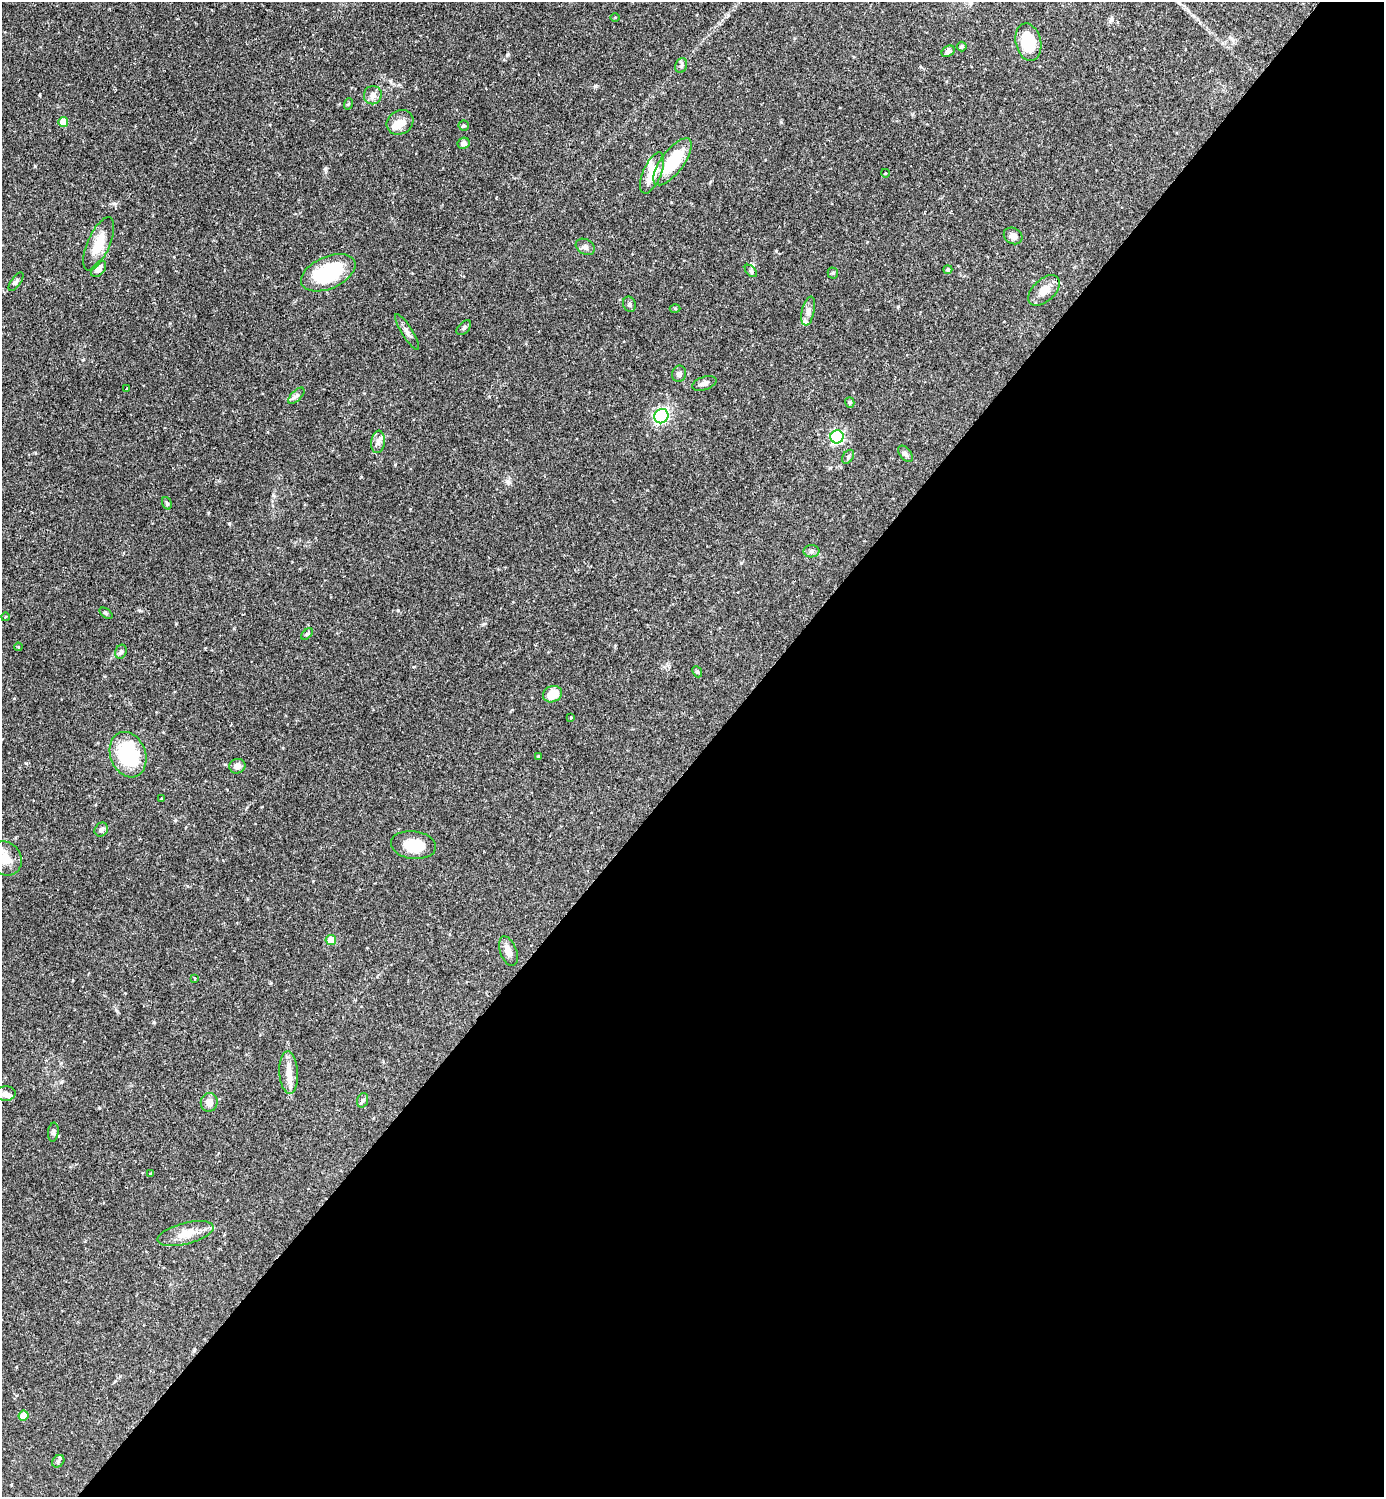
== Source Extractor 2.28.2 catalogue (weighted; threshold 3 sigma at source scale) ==
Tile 12 of 4 x 4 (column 4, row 3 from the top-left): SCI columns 4304-5685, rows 1497-2991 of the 5983 x 5982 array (HDU 1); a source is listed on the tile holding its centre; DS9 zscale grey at full resolution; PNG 1386 x 1499 px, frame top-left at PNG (2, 2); each listed source drawn as its Kron ellipse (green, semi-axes under 4 px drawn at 4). Shown black and unused: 49% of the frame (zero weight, under 2 of 3 exposures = <1% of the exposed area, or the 3 px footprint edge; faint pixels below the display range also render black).
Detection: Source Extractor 2.28.2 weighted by HDU 2 'WHT'; one run over the whole footprint, this tile lists its part. Background 0.0719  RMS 0.0042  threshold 0.0191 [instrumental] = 3 sigma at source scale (4.5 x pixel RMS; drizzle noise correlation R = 1.50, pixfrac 1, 0.05/0.05 arcsec/px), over >= 5 px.
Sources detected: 73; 1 cosmic-ray / hot-pixel residue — neither listed nor drawn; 4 inside a brighter listed object's ellipse — not listed separately; the other 68 listed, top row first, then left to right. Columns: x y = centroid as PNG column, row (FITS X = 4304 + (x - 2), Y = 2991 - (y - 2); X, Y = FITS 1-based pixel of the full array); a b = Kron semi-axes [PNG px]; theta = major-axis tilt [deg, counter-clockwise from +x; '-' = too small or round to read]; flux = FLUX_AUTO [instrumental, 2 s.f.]
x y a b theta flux
615 17 4 3 - 0.33
1028 42 19 12 -77 16
962 47 5 5 - 0.64
948 51 7 5 33 1.1
681 65 7 5 69 1
373 95 9 9 - 2.5
348 104 6 3 70 0.43
63 122 5 5 - 6.7
400 122 14 11 31 4.7
464 125 5 5 - 0.71
463 143 6 5 - 1.6
673 162 28 11 53 21
652 173 22 9 67 10
885 173 4 3 - 0.34
1013 236 10 8 -31 1.9
99 244 29 11 66 9.4
585 247 10 7 -30 1.5
99 269 9 6 50 2.5
948 269 4 4 - 0.54
751 271 7 4 -45 0.7
328 273 29 16 23 30
833 273 5 5 - 0.5
16 282 11 4 54 1
1044 290 19 11 44 5.2
629 304 8 6 -67 0.99
675 308 5 3 - 0.4
808 311 15 6 78 2
464 328 9 5 46 0.87
407 332 21 5 -58 1.8
679 374 8 7 - 1.2
704 383 13 6 19 1.7
127 389 3 3 - 1.7
296 396 10 5 45 1.3
850 402 5 4 - 0.57
661 416 7 6 - 66
837 437 6 6 - 64
378 442 11 6 83 1.9
905 454 9 5 -51 1.1
848 457 8 5 55 0.88
167 503 6 4 -68 0.7
811 551 8 6 1 1
106 613 7 4 -37 0.54
5 617 4 3 - 0.43
307 634 7 4 44 0.63
18 647 4 3 - 0.34
121 652 7 5 68 0.85
697 672 6 4 -66 0.59
552 694 10 8 25 6.5
571 717 3 3 - 0.62
128 755 23 17 -70 30
538 756 3 3 - 0.64
237 766 8 7 - 2.6
162 799 3 2 - 0.46
101 830 7 6 - 1.3
413 845 23 13 -7 10
5 858 18 15 -54 8.4
331 940 5 5 - 8
508 951 15 8 -69 3.2
195 979 3 3 - 0.64
289 1073 21 9 -87 4.7
6 1094 10 7 2 1.9
363 1100 7 5 71 0.85
209 1102 9 8 - 3.3
53 1132 9 5 84 0.9
150 1174 3 3 - 0.36
186 1234 29 10 14 6.7
24 1416 5 5 - 8.4
58 1461 7 5 46 0.85
Isophote crosses this tile's border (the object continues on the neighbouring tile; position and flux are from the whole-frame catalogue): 1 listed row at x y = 5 858
Unlisted compact peaks at least as high as the median listed source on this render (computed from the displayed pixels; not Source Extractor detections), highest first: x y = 595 86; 325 169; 35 166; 229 523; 154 1022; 361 477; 776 251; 484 624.